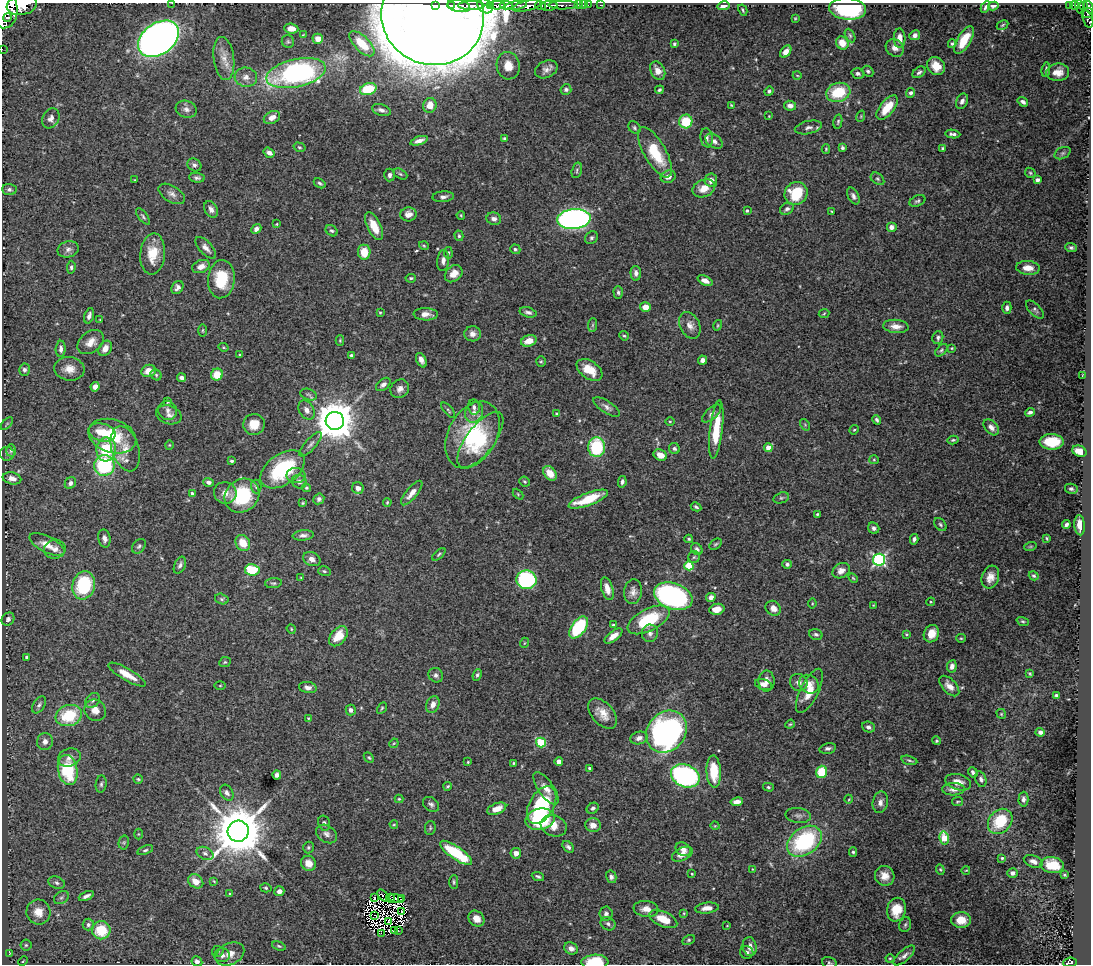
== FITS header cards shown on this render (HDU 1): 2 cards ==
NAXIS1  =                 1089
NAXIS2  =                  962

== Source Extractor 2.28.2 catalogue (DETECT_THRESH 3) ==
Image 1089 x 962 px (HDU 1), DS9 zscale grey, 1 PNG px = 1 image px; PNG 1093 x 966 px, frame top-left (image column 1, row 962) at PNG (2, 3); each listed source drawn as its Kron ellipse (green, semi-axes under 4 px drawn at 4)
Background 1.31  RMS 0.03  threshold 0.0897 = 3 sigma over >= 5 px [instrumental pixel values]
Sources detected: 482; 9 with non-positive FLUX_AUTO (blend fragments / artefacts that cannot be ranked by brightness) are neither listed nor drawn; the other 473 listed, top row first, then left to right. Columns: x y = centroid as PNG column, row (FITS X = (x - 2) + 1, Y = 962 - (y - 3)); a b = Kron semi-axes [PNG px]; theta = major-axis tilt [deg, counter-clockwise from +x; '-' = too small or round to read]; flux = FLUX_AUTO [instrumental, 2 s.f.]
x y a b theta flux
172 3 2 2 - 4.4
22 5 15 10 10 4700
435 5 3 2 - 280
497 5 7 3 -1 870
506 5 6 3 -4 610
541 5 5 3 - 710
563 5 15 3 0 540
578 5 3 2 - 65
583 5 2 2 - 16
588 5 2 2 - 18
600 5 3 2 - 16
1074 5 4 3 - 320
451 6 3 3 - 320
459 6 11 6 -9 2200
471 6 13 4 -1 3200
485 6 8 6 -42 380
491 6 3 3 - 430
516 6 11 4 10 1000
527 6 15 5 13 3600
549 6 8 5 7 2400
723 6 6 4 12 10
993 6 5 4 - 4.4
1069 6 3 3 - 110
1084 6 4 2 - 76
985 7 6 4 62 4.6
1080 7 7 3 -76 330
1089 7 6 3 -70 610
848 9 18 10 -6 230
5 10 18 12 87 12000
743 10 6 3 -62 2.5
1088 13 6 5 - 260
433 16 52 49 -21 8600
8 17 4 2 - 780
795 18 3 2 - 1.7
1088 19 9 5 -73 350
1003 25 6 4 28 2.5
291 29 7 5 -6 16
303 35 4 2 - 1.3
850 35 7 4 -63 3.4
915 35 5 5 - 7.6
900 38 10 6 -88 17
158 39 23 15 36 1600
318 39 5 5 - 20
964 40 15 6 60 46
288 42 6 6 - 3.7
842 43 7 6 - 28
362 44 16 7 -45 62
674 44 3 3 - 2.9
952 44 4 3 - 2.5
895 48 9 8 - 11
2 49 2 2 - 12
786 52 7 4 51 17
224 58 22 10 -82 25
508 66 14 11 -78 29
936 66 10 8 -45 28
546 69 12 8 24 11
1046 70 7 4 83 3.8
658 71 10 7 -62 17
868 71 6 4 -43 4.1
919 72 7 5 36 5.4
1058 72 11 8 7 21
296 73 30 14 12 460
858 73 6 5 - 5.5
797 75 4 3 - 1.7
246 77 11 9 -5 14
368 89 8 6 18 80
566 89 5 5 - 5.1
659 90 4 4 - 3.9
769 91 5 4 - 3.6
838 92 12 9 15 81
911 93 5 4 - 5.2
962 101 8 5 65 7.9
1023 102 5 4 - 6.5
430 105 7 6 - 23
731 105 3 2 - 1.6
790 106 6 5 - 9.5
887 108 14 7 51 47
186 109 11 8 -17 10
381 110 10 5 -17 7.3
769 116 2 2 - 1.2
861 116 6 3 72 2.3
272 117 8 6 27 14
51 118 10 8 60 11
686 121 7 6 - 73
838 122 7 4 78 3.5
808 127 14 6 12 9.6
634 128 7 5 -49 4.1
953 134 7 3 -6 5.9
504 138 3 3 - 2.7
707 138 9 6 -81 6.9
419 141 9 4 18 11
714 141 9 6 -33 8.4
299 147 6 4 -16 2.8
842 148 4 3 - 4.4
942 148 3 3 - 2.6
826 149 5 4 - 2.3
655 152 28 11 -60 89
269 153 6 4 -34 8.5
1063 153 8 5 26 4.3
194 165 7 6 - 6.1
577 170 8 5 74 3.7
1030 173 6 4 -45 3
400 174 7 4 -27 3.7
390 175 6 5 - 6.6
668 177 8 6 20 14
197 178 8 5 -6 5.8
877 179 7 5 -40 4.1
134 180 3 2 - 1.2
711 180 7 6 - 12
1037 180 4 3 - 7.7
320 183 6 4 -33 4
704 188 12 8 23 23
9 189 7 5 -5 4.9
796 193 12 11 - 75
172 194 14 8 -32 11
853 196 9 5 -61 6.8
443 197 11 5 4 7.2
917 201 8 5 23 4.4
211 209 9 6 -62 9.6
787 209 7 5 34 5.4
747 211 3 3 - 3.2
832 211 3 2 - 1.6
409 214 8 7 - 15
461 215 4 3 - 2.1
143 217 10 4 -52 3.9
494 219 7 6 - 8
574 219 17 10 4 1100
277 224 3 3 - 1.8
374 226 15 7 -64 33
891 227 5 5 - 9
256 229 5 4 - 9.1
332 231 6 5 - 4.2
459 236 5 4 - 3.4
591 238 7 5 45 4.2
424 246 5 3 - 2.4
1071 247 6 4 -2 4.2
206 248 13 6 -48 11
68 249 11 8 14 9.2
515 249 5 4 - 3.5
364 252 7 6 - 35
448 253 6 3 -82 2.5
153 254 21 12 85 44
443 260 10 6 84 8.8
71 267 6 4 84 4
201 267 9 6 22 15
1028 268 12 7 -4 21
636 273 7 5 -86 8.1
454 274 10 7 42 18
411 278 5 3 - 3.1
221 279 19 13 85 79
705 281 8 4 -23 12
177 287 7 5 57 7.4
618 292 6 4 -88 4.5
645 307 5 5 - 19
1007 308 6 4 89 6.4
1035 310 11 5 -45 5.6
528 312 8 5 -14 6.2
380 313 4 3 - 2.1
426 314 12 6 -2 14
824 314 5 3 - 1.9
89 316 8 4 73 6.4
100 320 4 2 - 1.2
593 325 7 4 88 3.2
690 325 14 10 -63 15
718 325 5 3 - 2.2
896 326 13 6 -4 16
203 330 6 3 90 2.2
473 334 8 7 - 12
624 336 5 4 - 2.5
938 338 6 5 - 5
340 340 5 4 - 2.2
529 341 8 5 20 26
91 342 15 10 38 21
223 347 5 3 - 2
105 348 8 6 58 15
952 348 4 3 - 1.9
61 349 8 5 88 6.6
941 350 7 4 46 3.7
240 355 4 3 - 2.6
351 355 4 4 - 4.1
421 360 8 4 -62 8.7
702 360 4 4 - 9.6
541 361 5 4 - 2.8
69 369 15 11 -7 24
24 370 6 5 - 5.5
589 370 14 8 -34 33
148 371 7 6 - 23
217 374 6 5 - 36
156 375 6 5 - 3
1083 375 3 2 - 1.5
182 378 4 3 - 7.8
383 384 8 5 40 8.3
95 387 5 4 - 11
400 389 10 8 42 11
308 394 8 5 -18 5.5
168 402 4 4 - 2
474 407 7 6 - 5.5
607 407 15 6 -33 9.1
168 410 10 9 - 9.9
306 410 10 7 -58 11
448 410 9 3 -50 3.3
474 412 11 8 63 14
1030 412 5 3 - 5.4
557 414 4 4 - 3.5
712 414 12 5 42 7.5
169 415 13 9 -17 12
877 420 5 3 - 4
335 421 9 9 - 6800
670 421 4 3 - 2
7 424 8 3 45 2.2
254 424 11 10 - 31
805 425 6 4 -57 2.6
991 427 9 6 -46 9.8
716 429 29 6 83 71
854 430 5 4 - 2.3
102 432 14 9 -14 39
472 435 36 24 61 160
112 436 24 16 -18 91
480 440 33 14 53 110
953 440 5 3 - 3.1
1052 442 12 7 -2 67
311 444 16 5 48 8.3
169 445 4 4 - 2.1
597 447 10 8 -88 140
768 448 4 4 - 19
106 449 12 10 83 86
125 449 23 13 -73 35
674 449 6 5 - 4.5
11 450 6 5 - 3.7
1079 451 7 5 -24 23
7 454 7 6 - 4.8
660 455 7 5 -28 18
874 460 5 4 - 2.2
232 461 4 3 - 3.6
104 465 10 10 - 180
283 469 25 15 36 160
550 473 8 5 -48 28
296 476 9 7 -2 10
12 478 9 6 -12 11
208 482 5 4 - 6.9
299 482 7 6 - 8
524 482 5 5 - 2.9
622 482 6 4 78 4.9
70 483 6 5 - 6.8
256 487 7 5 -86 4.6
306 488 5 4 - 2.2
358 488 6 5 - 11
1071 489 6 5 - 4.5
192 493 4 3 - 3.6
225 493 11 10 - 16
412 493 15 5 50 15
518 494 6 4 -47 2.2
242 496 18 16 39 120
781 498 8 5 17 4.1
319 499 6 5 - 5.4
588 499 21 6 20 64
387 502 4 3 - 2.5
303 503 4 3 - 2.4
696 507 5 4 - 3.5
817 514 3 2 - 2.3
940 525 7 5 -51 4.3
1066 525 4 3 - 5.9
1080 525 10 5 -85 22
874 528 6 5 - 5.5
303 535 10 5 6 7.6
104 538 9 6 -81 8.5
1047 538 3 3 - 2.2
689 539 4 3 - 2.8
914 539 5 4 - 5.5
243 543 8 7 - 35
47 544 19 8 -26 25
715 544 7 4 39 3.2
139 546 8 6 50 4.8
1030 547 6 4 19 2.7
55 549 11 9 12 13
697 549 6 5 - 5.4
439 554 8 3 41 3
694 557 6 5 - 3.4
312 559 9 6 -25 12
879 560 6 6 - 360
787 564 5 4 - 4.9
180 565 9 5 65 5.9
689 566 4 4 - 76
252 570 7 5 -10 89
324 571 6 5 - 3.4
841 571 9 7 32 12
1034 576 5 4 - 3.4
990 577 11 8 70 17
301 578 4 3 - 1.5
853 578 6 3 -45 2.3
526 580 10 9 - 260
273 583 8 5 5 4.2
84 585 14 11 75 140
607 589 12 5 -73 19
633 592 12 9 83 13
673 596 20 13 -20 490
711 597 5 4 - 9.4
222 599 7 5 -16 3.8
931 602 4 3 - 2.1
812 604 5 3 - 2.1
873 605 3 2 - 1.3
773 608 8 7 - 15
717 609 7 5 11 19
8 619 7 6 - 6.5
648 620 23 11 27 110
1023 621 6 4 -18 2.9
613 625 4 3 - 3.1
579 627 13 7 54 160
291 629 5 4 - 2.4
650 633 9 8 - 8.3
816 634 7 5 -16 4.6
906 634 3 3 - 2.1
931 634 9 7 63 24
338 636 11 7 51 31
613 636 11 5 37 14
961 638 5 4 - 2.3
524 643 5 3 - 1.7
27 657 3 3 - 4.2
225 662 6 5 - 2.9
952 666 6 5 - 10
1030 674 4 3 - 2.3
127 675 21 6 -30 30
436 675 8 7 - 6.9
477 675 6 4 67 3.9
766 681 10 8 89 13
799 682 9 8 - 11
809 684 10 9 - 16
763 685 9 5 -16 9.4
220 686 5 3 - 2
949 686 12 7 -46 16
308 687 9 5 -10 9.9
809 691 24 9 64 36
1056 695 4 3 - 4
93 700 8 6 47 6.2
39 705 9 5 55 5.6
433 705 9 6 65 13
382 708 6 4 60 2.6
95 710 11 10 - 18
351 710 5 5 - 7.1
603 713 18 11 -48 26
1001 714 5 4 - 2.8
69 716 13 10 18 91
308 718 3 3 - 1.9
790 724 5 4 - 2.2
869 727 6 5 - 6
666 732 22 19 49 540
1040 732 4 4 - 6
639 738 9 6 17 9.3
936 741 4 4 - 2.8
45 742 8 8 - 11
541 742 5 4 - 120
394 743 5 4 - 1.9
828 748 8 5 12 6.3
69 757 11 8 18 14
369 757 6 4 -48 3
909 760 8 4 -15 3.5
468 762 3 2 - 2
559 762 4 4 - 9.8
513 763 4 3 - 2.3
590 768 3 3 - 3.8
68 770 15 9 -79 120
714 772 16 7 -87 61
821 772 6 5 - 66
973 772 5 4 - 4.9
277 775 4 4 - 7.1
685 776 15 11 -23 370
138 779 4 4 - 2.6
981 779 8 5 -73 7.1
958 782 13 8 -16 18
101 784 8 5 83 4.5
448 786 4 3 - 2.8
768 787 5 4 - 3.2
546 788 19 7 -55 19
953 789 11 6 2 11
227 793 9 6 -59 7.7
399 799 4 4 - 2.1
849 799 4 3 - 1.7
1023 799 7 5 88 6.4
737 802 6 4 10 13
880 802 11 7 78 10
957 802 5 3 - 2.5
431 804 9 6 -35 5.9
542 805 20 12 60 170
593 808 6 5 - 5.1
497 809 10 5 21 21
798 815 12 7 -7 9.2
540 819 14 10 13 100
1000 821 14 11 48 83
324 823 8 5 -75 5.8
394 825 4 3 - 1.8
593 825 8 7 - 14
554 826 13 10 -21 26
715 826 4 3 - 1.6
430 828 7 5 80 3.6
238 831 11 10 - 13000
138 834 5 3 - 1.7
327 834 11 8 -33 9.6
944 838 6 5 - 65
805 841 19 13 36 220
124 842 7 5 78 3.3
308 847 6 5 - 3.3
568 847 7 4 -48 5.4
683 849 8 6 -34 12
145 850 8 4 19 3.6
853 852 5 3 - 3.2
205 853 9 6 -26 6.7
456 853 19 6 -35 120
516 853 5 5 - 13
682 854 11 6 24 16
1002 858 4 3 - 2.6
1033 861 10 6 -20 9.6
309 863 8 7 - 19
1052 865 11 8 -7 46
752 869 3 2 - 1.2
940 870 5 4 - 2.4
966 870 4 3 - 1.4
1012 873 5 4 - 7.5
692 874 3 3 - 2.1
1064 875 4 3 - 2.1
538 876 6 4 -21 4.5
885 876 10 9 - 20
611 877 6 5 - 5.8
196 881 8 6 -37 23
214 881 4 3 - 1.8
454 882 7 4 -89 3.3
57 883 8 6 -21 5.6
266 888 6 4 -16 3.1
279 891 5 5 - 11
230 894 4 4 - 2.4
86 896 8 4 25 7.3
383 896 7 2 -49 4.4
61 897 8 6 33 4.7
374 898 3 2 - 2.5
391 898 4 2 - 0.61
396 899 7 2 -14 0.79
402 899 3 2 - 2.3
707 908 12 5 7 15
646 909 12 8 -8 16
896 910 12 9 76 41
401 911 3 2 - 0.21
38 912 12 12 - 30
684 913 3 3 - 1.6
606 914 7 6 - 7
375 915 3 2 - 1.9
476 919 9 7 -44 16
663 919 15 7 -24 35
961 920 10 8 -2 36
388 921 3 2 - 2.4
608 924 8 6 -31 5.6
88 925 6 6 - 6.5
905 925 8 5 73 4.2
727 926 3 2 - 1.3
101 930 9 9 - 67
394 930 4 3 - 0.042
398 930 2 2 - 59
381 934 2 2 - 1.2
689 940 6 4 28 3.2
26 945 5 5 - 4
279 946 7 4 -17 3
750 947 9 7 -81 13
571 948 7 6 - 11
218 951 6 5 - 4.2
747 952 7 6 - 5.8
10 953 4 3 - 1.5
230 954 15 10 27 22
222 955 8 7 - 10
904 955 13 5 42 9.3
890 958 4 4 - 2
23 961 5 3 - 2.1
197 961 5 5 - 7.5
595 962 13 7 3 68
1070 962 7 4 7 130
829 963 7 5 -16 3.5
At the frame edge (FLAGS 8, measured only in part): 9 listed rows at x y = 172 3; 22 5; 1089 7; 5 10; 1088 19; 2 49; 595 962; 1070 962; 829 963
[9 non-positive-flux detections neither listed nor drawn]